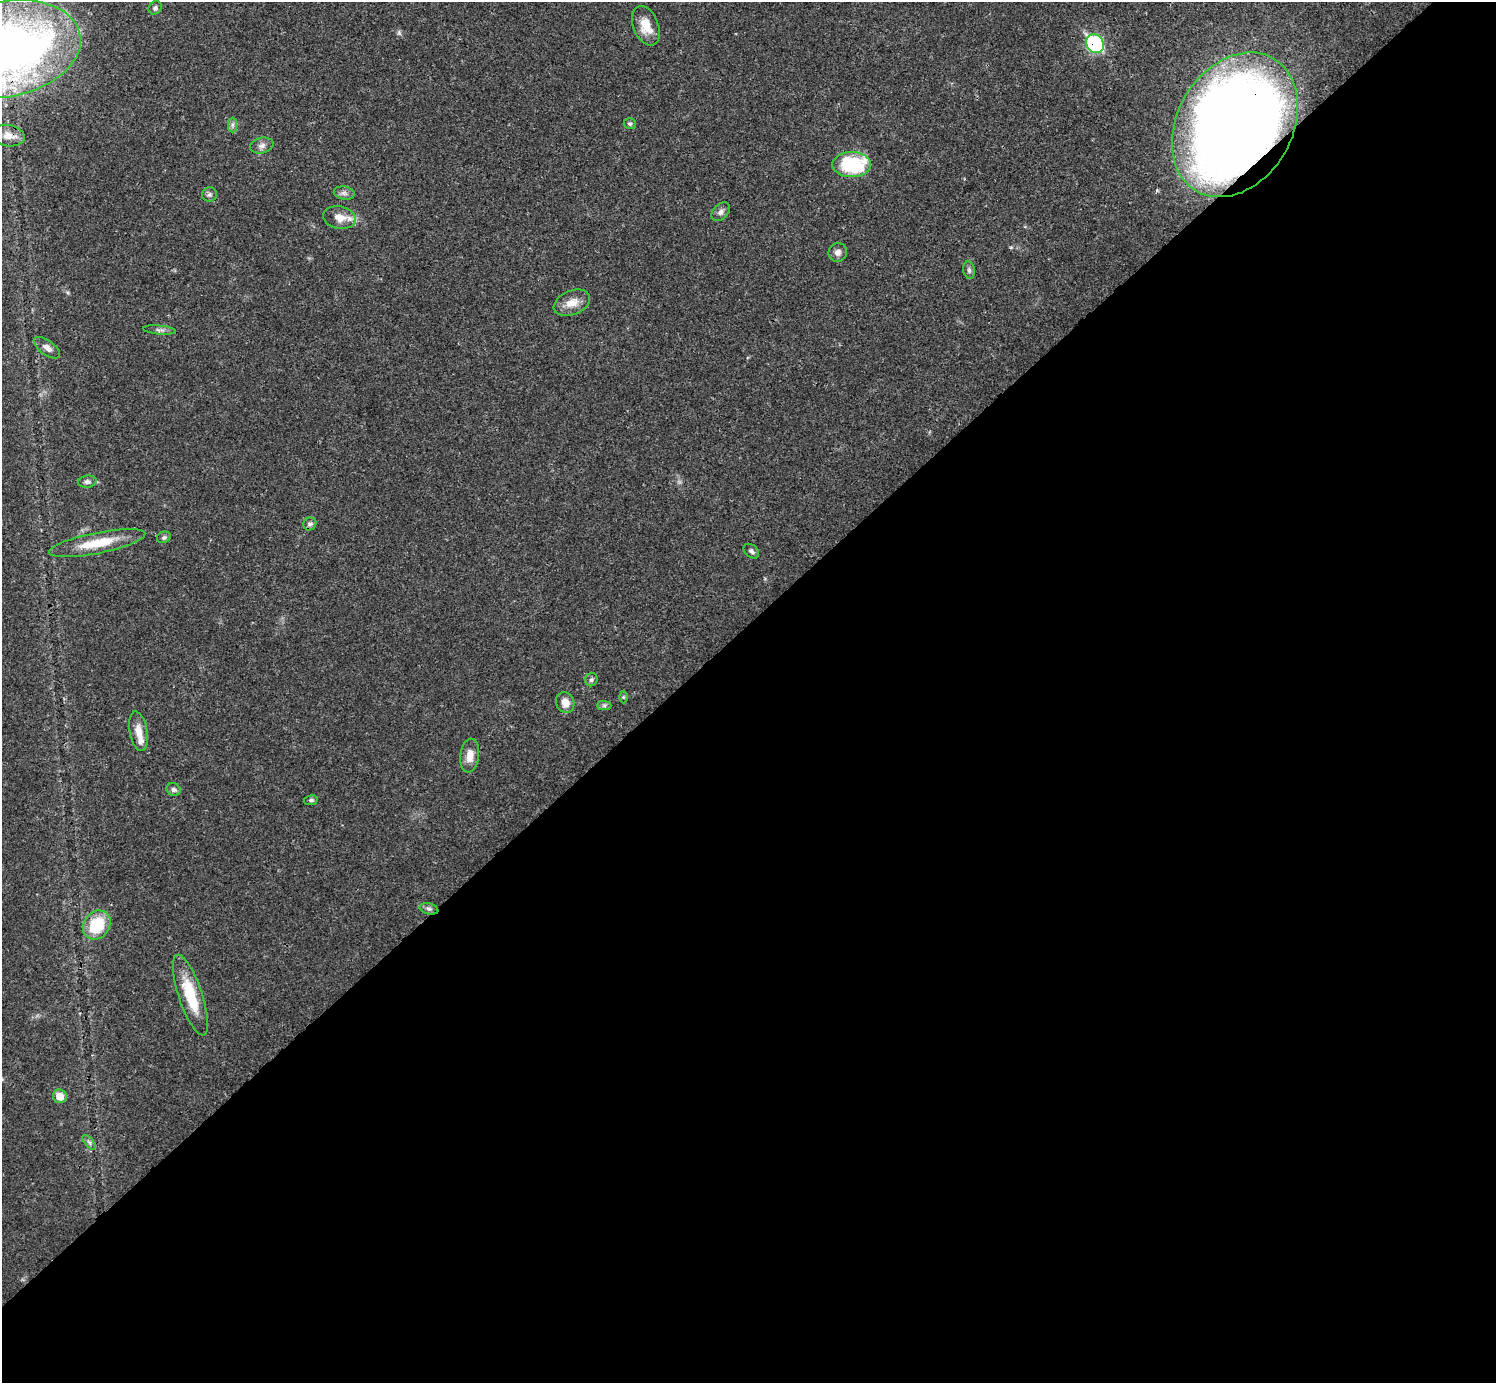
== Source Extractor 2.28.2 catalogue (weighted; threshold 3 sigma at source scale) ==
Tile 15 of 4 x 4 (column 3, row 4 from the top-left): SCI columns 2989-4482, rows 159-1539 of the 5984 x 5984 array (HDU 1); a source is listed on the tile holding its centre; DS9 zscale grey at full resolution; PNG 1498 x 1385 px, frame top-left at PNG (2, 2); each listed source drawn as its Kron ellipse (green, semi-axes under 4 px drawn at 4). Shown black and unused: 55% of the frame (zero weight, under 3 of 4 exposures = <1% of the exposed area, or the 3 px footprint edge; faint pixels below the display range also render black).
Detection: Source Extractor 2.28.2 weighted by HDU 2 'WHT'; one run over the whole footprint, this tile lists its part. Background 0.021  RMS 0.0022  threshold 0.00997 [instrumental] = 3 sigma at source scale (4.5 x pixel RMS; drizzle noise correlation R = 1.50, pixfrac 1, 0.05/0.05 arcsec/px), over >= 5 px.
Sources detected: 38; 1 inside a brighter listed object's ellipse — not listed separately; the other 37 listed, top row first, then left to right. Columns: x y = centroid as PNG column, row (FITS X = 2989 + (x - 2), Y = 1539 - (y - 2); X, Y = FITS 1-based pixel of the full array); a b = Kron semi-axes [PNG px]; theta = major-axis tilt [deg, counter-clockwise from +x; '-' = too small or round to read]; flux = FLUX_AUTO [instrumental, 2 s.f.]
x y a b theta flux
155 8 7 6 - 0.53
646 26 21 12 -68 3.9
1095 44 10 8 -54 30
7 49 75 47 11 190
630 124 6 5 - 0.42
232 125 7 4 -90 0.58
1235 125 77 57 60 300
8 136 16 10 -10 2.4
262 146 12 7 13 1.1
852 165 19 12 0 18
344 193 10 6 -10 0.87
209 194 7 7 - 0.58
721 212 11 7 46 0.87
339 218 16 11 -10 2.8
838 252 9 9 - 1.2
969 270 9 5 -81 0.57
572 303 19 12 22 2.7
159 330 16 4 -5 0.79
47 348 15 7 -36 1.4
87 482 9 6 6 0.75
310 524 7 6 - 0.67
164 537 7 5 23 0.45
97 543 49 10 11 7.1
751 551 9 6 -41 0.62
591 680 7 6 - 0.49
623 697 6 4 90 0.32
565 703 11 9 -69 2.3
604 706 7 4 -1 0.48
138 731 20 9 -79 2.5
470 755 17 9 83 2.5
173 790 7 6 - 0.62
311 800 7 5 9 0.45
429 909 9 5 -14 0.7
97 925 15 12 52 9.5
190 995 42 12 -71 8.5
60 1096 7 6 - 2.7
89 1142 9 4 -48 0.53
Overlapping masked pixels (flux is a lower limit): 4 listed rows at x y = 1095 44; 7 49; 1235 125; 8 136
Isophote crosses this tile's border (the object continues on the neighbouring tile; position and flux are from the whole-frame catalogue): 1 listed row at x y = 7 49